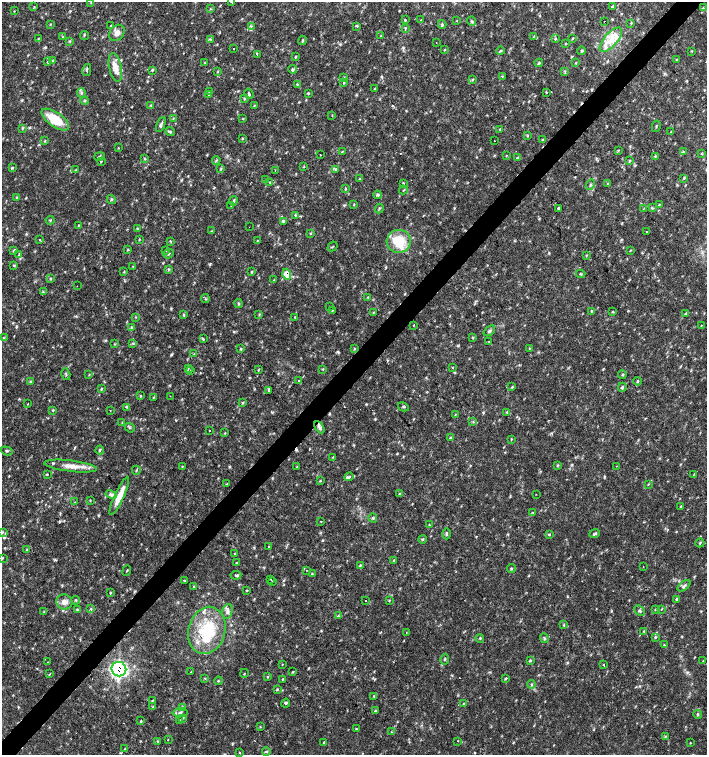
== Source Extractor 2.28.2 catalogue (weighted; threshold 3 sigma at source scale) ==
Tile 10 of 4 x 4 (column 2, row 3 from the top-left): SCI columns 1635-3043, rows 1507-3012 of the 6023 x 6029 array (HDU 1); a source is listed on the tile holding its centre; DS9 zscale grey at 2 x 2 block average (1 PNG px = mean of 2 x 2 image px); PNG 709 x 757 px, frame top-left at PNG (2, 2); each listed source drawn as its Kron ellipse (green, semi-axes under 4 px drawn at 4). Shown black and unused: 4% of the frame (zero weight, under 2 of 3 exposures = <1% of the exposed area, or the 3 px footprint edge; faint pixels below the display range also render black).
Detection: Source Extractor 2.28.2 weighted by HDU 2 'WHT'; one run over the whole footprint, this tile lists its part. Background 0.0332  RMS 0.0037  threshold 0.0166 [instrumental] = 3 sigma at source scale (4.5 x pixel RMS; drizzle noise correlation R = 1.50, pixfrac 1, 0.0396/0.0396 arcsec/px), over >= 5 px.
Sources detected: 343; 6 cosmic-ray / hot-pixel residue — neither listed nor drawn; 5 inside a brighter listed object's ellipse — not listed separately; the other 332 listed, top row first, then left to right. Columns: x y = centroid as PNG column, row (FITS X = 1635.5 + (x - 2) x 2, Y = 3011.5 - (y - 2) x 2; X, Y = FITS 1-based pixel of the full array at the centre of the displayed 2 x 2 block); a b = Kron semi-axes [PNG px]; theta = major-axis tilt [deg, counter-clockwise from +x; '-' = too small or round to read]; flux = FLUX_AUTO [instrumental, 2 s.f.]
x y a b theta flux
231 2 3 2 - 0.64
91 3 3 2 - 0.47
34 7 3 2 - 0.58
612 7 4 2 - 0.69
703 8 4 2 - 0.77
210 9 2 2 - 0.53
14 11 3 2 - 0.43
405 20 3 3 - 0.83
421 20 3 2 - 0.43
457 21 3 2 - 0.44
472 21 4 3 - 1.3
605 22 2 2 - 3.5
631 23 3 2 - 0.53
50 24 3 2 - 0.62
442 24 4 3 - 1
111 26 3 2 - 0.57
251 26 3 3 - 0.96
357 26 4 2 - 0.87
405 28 3 2 - 0.65
117 33 9 7 49 5.4
84 35 4 2 - 0.77
381 35 3 2 - 0.53
534 36 3 2 - 0.59
63 37 3 3 - 0.63
38 38 3 2 - 0.57
573 38 3 2 - 0.72
210 39 4 3 - 0.94
555 39 4 3 - 0.82
302 40 5 3 - 1.1
611 40 15 6 48 12
70 41 3 2 - 0.64
436 43 2 2 - 0.37
565 44 3 2 - 0.56
234 49 2 2 - 1.8
444 50 3 2 - 0.57
500 51 4 3 - 0.98
582 51 4 3 - 0.85
692 51 3 2 - 0.52
257 54 3 2 - 1.4
295 57 3 3 - 0.78
676 59 3 2 - 0.53
53 60 3 3 - 0.71
48 62 4 3 - 1
204 63 3 2 - 0.53
539 63 4 3 - 1.1
576 63 3 2 - 0.54
115 68 14 6 -78 9.4
293 69 4 3 - 1.3
87 70 6 2 78 0.94
152 70 3 3 - 0.81
565 71 3 3 - 0.91
217 72 3 3 - 0.62
502 76 4 2 - 0.65
343 77 3 2 - 0.53
472 80 3 3 - 0.84
344 83 2 2 - 1
297 84 3 2 - 0.63
375 89 3 3 - 0.72
209 91 3 3 - 0.71
546 92 3 2 - 0.53
81 93 5 3 - 1.5
308 93 3 3 - 0.84
209 94 3 3 - 0.81
249 94 5 2 - 1.1
244 99 3 2 - 0.7
85 101 4 3 - 1.1
151 105 4 2 - 0.85
254 106 3 2 - 0.77
332 116 3 2 - 0.36
173 118 3 2 - 0.52
242 119 3 2 - 0.51
55 120 16 7 -35 26
161 124 8 3 68 2
656 126 6 2 77 0.81
23 128 3 3 - 0.8
500 129 4 2 - 0.64
170 131 4 3 - 0.98
671 132 3 2 - 0.51
528 136 3 2 - 0.71
242 138 4 3 - 0.71
542 140 4 3 - 0.81
44 141 4 2 - 0.77
494 141 2 2 - 0.73
118 148 3 2 - 0.46
618 150 3 2 - 0.54
683 151 3 3 - 0.78
342 152 3 2 - 0.65
701 153 3 2 - 0.57
320 155 2 2 - 1.5
506 155 3 2 - 0.51
99 156 5 2 - 1
655 156 3 2 - 0.63
518 158 4 3 - 1.1
145 159 3 3 - 0.77
216 160 4 3 - 0.94
101 161 3 2 - 0.59
629 161 4 3 - 0.91
304 166 3 2 - 0.52
12 168 4 3 - 0.86
221 169 4 3 - 0.89
336 169 4 2 - 0.83
76 170 3 2 - 0.52
275 170 2 2 - 0.38
684 178 3 2 - 0.76
360 179 3 2 - 0.68
266 180 3 2 - 0.55
270 182 3 3 - 0.65
403 183 4 2 - 0.54
608 183 3 2 - 0.57
590 185 6 2 63 1
345 188 3 2 - 0.59
403 190 4 2 - 0.7
377 195 4 3 - 1.4
17 198 4 3 - 0.81
111 200 4 3 - 1
233 201 5 3 - 1.6
354 205 3 2 - 0.58
659 205 3 2 - 0.62
231 206 2 2 - 0.5
558 208 3 3 - 1
644 208 3 2 - 0.44
652 208 4 2 - 0.81
379 209 5 2 - 0.94
295 215 3 2 - 0.67
50 220 4 2 - 0.74
283 221 4 3 - 1.1
79 225 3 2 - 0.57
249 227 2 2 - 0.56
137 228 4 2 - 0.52
212 231 3 2 - 0.59
646 232 2 2 - 1.1
311 233 3 2 - 0.64
40 240 2 2 - 0.65
139 240 4 2 - 0.55
257 241 3 2 - 0.5
399 241 12 11 - 24
171 242 2 2 - 0.97
333 246 5 2 - 0.63
128 249 3 3 - 0.81
13 250 4 2 - 0.83
630 250 3 2 - 0.55
166 251 3 2 - 0.56
19 254 4 2 - 0.73
169 254 5 3 - 1
586 255 3 2 - 0.58
14 266 4 2 - 0.82
133 266 3 2 - 0.55
168 270 3 3 - 0.92
124 272 3 2 - 0.5
252 272 3 2 - 0.65
287 274 5 4 - 9.1
581 274 4 2 - 0.73
51 279 4 3 - 0.85
274 280 3 2 - 0.56
77 286 2 2 - 0.28
43 292 3 2 - 0.66
368 297 2 2 - 0.58
205 299 4 3 - 0.91
238 303 4 3 - 1.1
329 306 2 2 - 0.67
332 310 2 2 - 0.43
591 311 4 3 - 0.9
373 312 3 2 - 0.57
613 312 3 2 - 0.88
686 313 4 3 - 0.92
259 314 3 2 - 0.66
184 315 4 3 - 0.97
135 317 3 2 - 0.5
294 317 2 2 - 0.44
413 325 2 2 - 1.1
701 325 3 2 - 0.42
132 327 4 3 - 1.2
489 331 6 4 41 1.7
473 337 3 2 - 0.62
3 338 3 2 - 0.78
203 339 4 3 - 0.87
489 341 2 2 - 1
133 343 4 2 - 0.83
115 344 3 2 - 0.53
529 348 3 2 - 0.51
241 349 4 3 - 1
354 349 3 2 - 0.68
194 354 3 2 - 0.55
188 368 3 2 - 0.51
452 368 3 2 - 0.49
259 369 4 2 - 0.56
323 369 3 2 - 0.68
190 371 2 2 - 0.43
66 374 6 2 -74 1.2
89 375 3 2 - 0.51
622 375 4 2 - 0.79
31 381 3 2 - 0.55
298 381 2 2 - 0.63
638 381 4 3 - 1.3
512 387 4 3 - 0.9
622 387 4 3 - 1.5
101 389 4 2 - 0.74
269 390 4 2 - 1.2
140 396 3 3 - 0.7
170 396 2 2 - 0.36
153 397 2 2 - 1.2
243 402 3 2 - 0.67
28 404 3 2 - 0.4
126 407 4 2 - 0.63
403 407 6 3 -29 1
52 410 3 2 - 0.65
110 411 2 2 - 0.87
507 412 4 3 - 1.1
455 414 3 2 - 0.46
122 422 3 2 - 0.55
473 422 3 2 - 0.68
319 427 7 4 -61 3.8
130 428 5 2 - 1.1
210 431 2 2 - 1.1
225 433 4 2 - 0.62
450 437 4 2 - 0.75
511 439 3 2 - 0.69
100 450 4 2 - 0.89
7 451 6 2 -17 0.96
333 457 2 2 - 0.54
557 465 3 3 - 0.72
71 466 26 5 -7 9.6
182 466 3 2 - 0.43
616 466 2 2 - 0.43
297 467 3 2 - 0.55
136 470 4 2 - 0.86
47 474 3 2 - 0.56
694 474 2 2 - 0.39
349 477 5 4 - 1.6
320 481 3 2 - 0.62
226 484 4 2 - 0.59
648 484 3 2 - 0.52
399 493 3 2 - 0.52
536 494 2 2 - 0.39
111 495 6 4 -29 2.2
119 496 21 5 66 13
90 500 3 2 - 0.51
75 502 2 2 - 0.42
681 506 4 3 - 0.86
532 512 3 2 - 0.53
373 518 5 2 - 0.8
321 522 2 2 - 0.95
429 525 3 2 - 0.67
2 532 4 3 - 0.96
446 534 5 3 - 1.2
549 534 3 2 - 0.86
594 534 5 3 - 1.3
422 539 4 3 - 0.95
700 543 4 2 - 0.84
269 546 2 2 - 0.51
27 549 3 2 - 0.49
234 553 2 2 - 0.5
2 558 3 2 - 0.66
394 560 3 2 - 0.59
237 563 3 2 - 0.65
361 565 3 2 - 0.69
643 566 2 2 - 0.52
511 569 4 2 - 0.75
127 570 5 2 - 0.55
307 570 2 2 - 0.31
312 574 3 2 - 0.62
236 575 5 3 - 1.5
270 579 2 2 - 0.36
184 580 2 2 - 1.7
272 581 2 2 - 0.58
684 586 7 2 37 1.4
194 587 2 2 - 0.82
247 590 3 2 - 0.64
110 593 4 2 - 0.72
677 599 4 3 - 1.1
76 600 4 2 - 0.94
366 600 2 2 - 1.1
389 600 3 2 - 0.61
64 602 8 7 - 5.5
91 609 3 3 - 0.79
655 609 3 2 - 0.57
661 609 3 2 - 0.46
77 610 3 2 - 0.9
44 611 3 2 - 0.52
227 611 7 5 74 3.1
640 611 6 3 -43 1.5
338 616 4 4 - 1.3
564 625 3 2 - 0.73
207 630 24 18 74 44
644 631 4 3 - 0.73
406 633 2 2 - 0.32
655 637 3 3 - 0.71
480 638 4 2 - 0.69
544 638 5 2 - 0.94
664 645 4 2 - 0.52
445 659 5 2 - 0.93
530 660 4 2 - 0.68
703 661 3 2 - 0.32
48 662 2 2 - 0.46
282 664 2 2 - 1.1
604 665 3 2 - 0.58
119 669 7 7 - 150
191 672 2 2 - 1.1
292 672 3 2 - 0.58
244 673 4 2 - 0.54
50 674 4 2 - 0.48
267 677 3 3 - 0.83
205 678 4 2 - 0.48
506 678 3 3 - 0.8
283 679 3 2 - 0.72
218 681 4 2 - 0.68
531 684 4 3 - 1
277 689 3 2 - 0.7
374 696 3 2 - 0.5
152 700 3 3 - 0.75
286 703 4 3 - 1.2
463 704 3 2 - 0.88
153 707 3 3 - 0.66
182 707 3 3 - 0.7
376 710 3 3 - 0.81
180 713 7 4 1 2.4
698 714 4 3 - 0.97
183 718 3 2 - 0.54
180 720 4 2 - 0.66
141 721 3 2 - 0.64
260 727 3 2 - 0.48
356 729 3 2 - 0.7
391 732 3 2 - 0.39
665 736 3 2 - 0.6
168 740 2 2 - 0.96
158 741 3 3 - 0.66
458 741 2 2 - 0.46
324 742 3 2 - 0.55
690 743 3 2 - 0.46
125 749 4 3 - 0.86
240 752 3 2 - 0.49
266 752 4 2 - 0.87
Overlapping masked pixels (flux is a lower limit): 3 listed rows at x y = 605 22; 287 274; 119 669
Isophote crosses this tile's border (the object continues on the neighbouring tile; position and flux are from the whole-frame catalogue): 2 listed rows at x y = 231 2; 2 532
Diffuse or blended objects may show on this block-average render without a row.